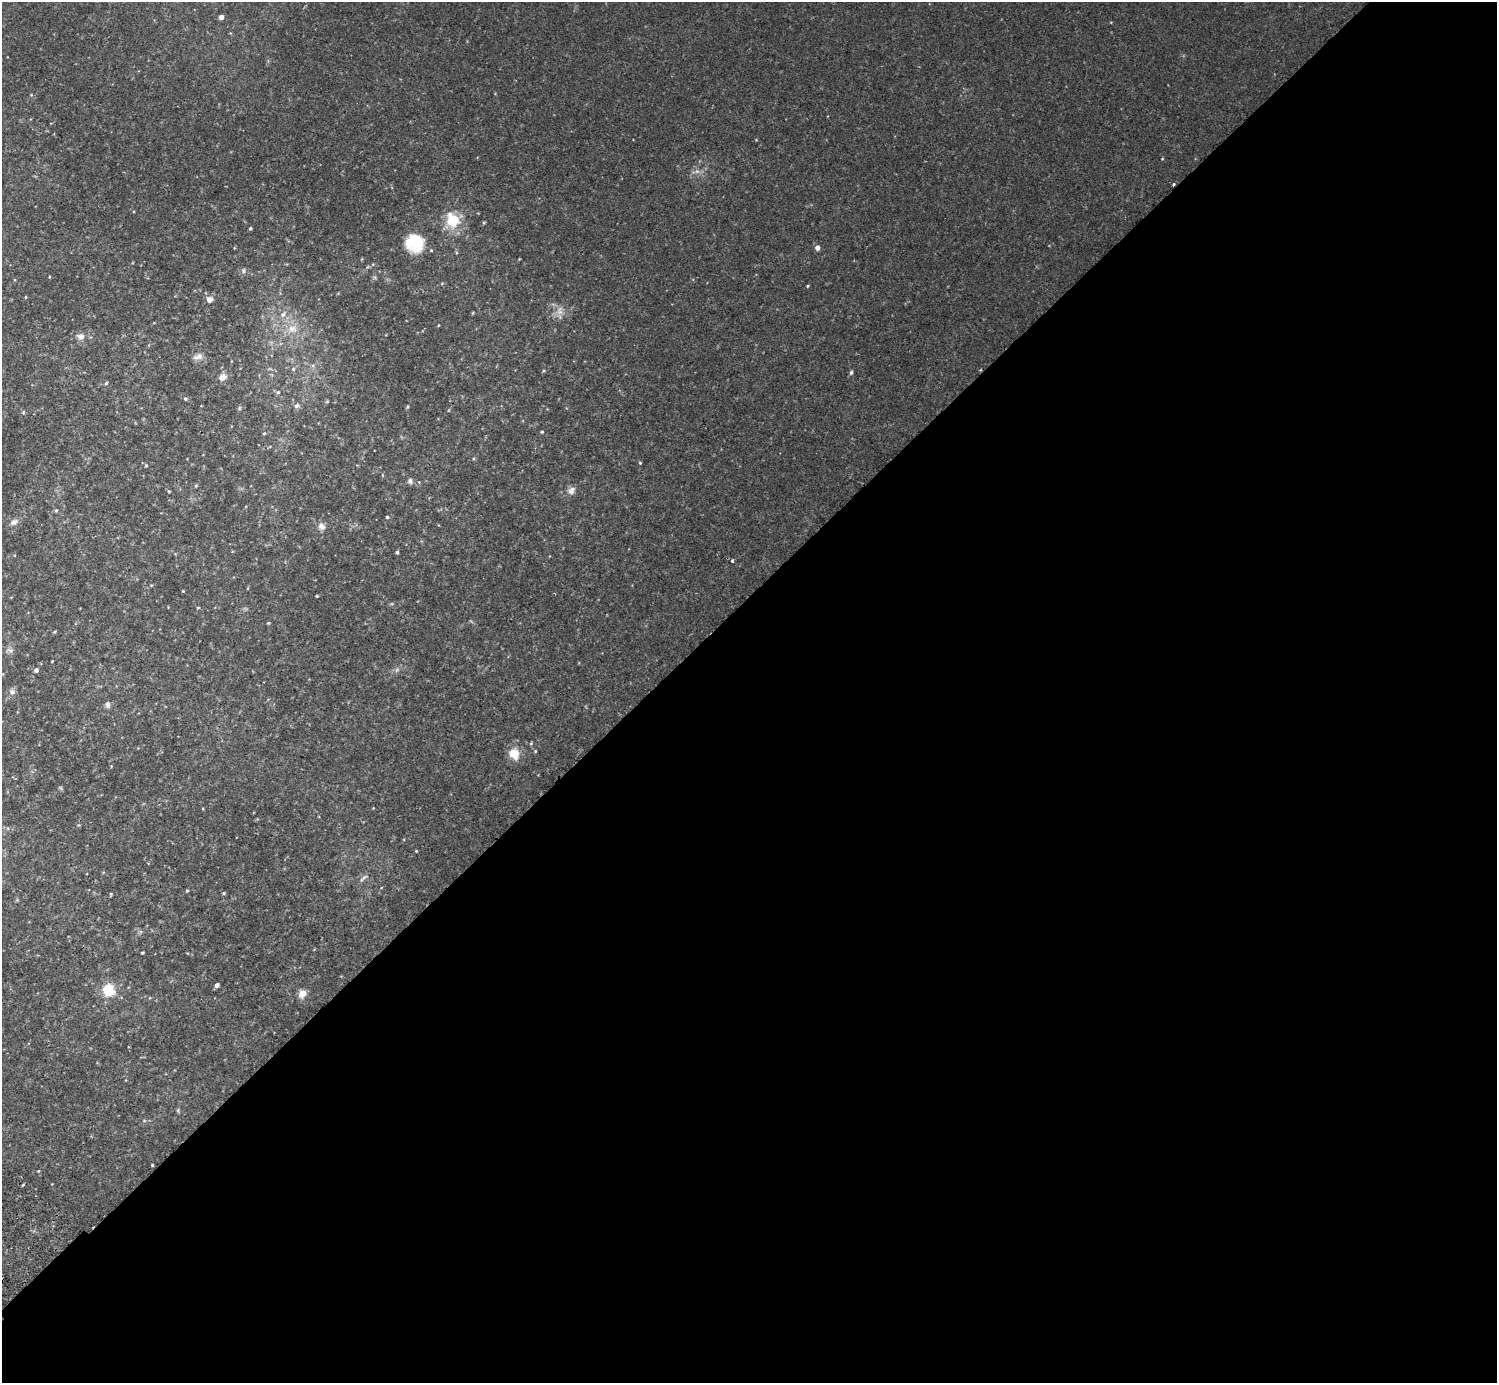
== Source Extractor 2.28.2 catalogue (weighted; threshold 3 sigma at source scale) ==
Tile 12 of 4 x 4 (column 4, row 3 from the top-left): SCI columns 4529-6023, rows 1586-2966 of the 6070 x 6072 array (HDU 1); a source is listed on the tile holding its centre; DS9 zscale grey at full resolution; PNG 1499 x 1385 px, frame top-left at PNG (2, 2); no overlay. Shown black and unused: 57% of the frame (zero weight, under 2 of 3 exposures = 3% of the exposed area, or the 3 px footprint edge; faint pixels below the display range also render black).
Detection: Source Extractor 2.28.2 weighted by HDU 2 'WHT'; one run over the whole footprint, this tile lists its part. Background 0.00818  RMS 0.0055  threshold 0.0245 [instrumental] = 3 sigma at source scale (4.5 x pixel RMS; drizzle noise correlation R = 1.50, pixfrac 1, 0.05/0.05 arcsec/px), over >= 5 px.
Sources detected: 69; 1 too faint to see at this stretch — not listed; the other 68 listed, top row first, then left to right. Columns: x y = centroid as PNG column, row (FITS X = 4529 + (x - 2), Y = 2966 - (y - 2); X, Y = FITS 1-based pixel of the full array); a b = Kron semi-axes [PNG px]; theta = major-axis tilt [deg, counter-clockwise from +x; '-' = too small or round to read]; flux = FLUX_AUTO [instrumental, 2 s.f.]
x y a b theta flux
221 17 4 4 - 2.6
1173 184 3 3 - 0.81
452 220 22 18 -73 15
250 229 3 3 - 0.75
414 243 21 19 -60 18
817 248 5 4 - 2.6
243 271 8 4 89 0.91
807 286 4 3 - 0.49
26 297 4 3 - 0.42
209 299 8 7 - 2.7
560 311 13 9 88 3.9
472 313 5 3 - 0.44
283 314 8 7 - 2.4
438 325 4 3 - 0.36
292 329 15 11 8 6.9
80 337 12 9 -3 3.2
198 357 13 7 17 2.7
313 365 6 4 19 0.93
293 369 5 5 - 0.94
851 372 5 4 - 0.99
222 377 10 8 29 3.2
106 383 5 4 - 0.65
278 392 6 5 - 0.83
185 399 5 4 - 0.82
296 406 8 6 43 1.5
408 406 6 3 71 0.59
239 408 6 4 90 0.68
23 412 5 4 - 0.63
542 432 4 4 - 0.61
264 433 5 4 - 0.72
640 463 4 4 - 0.47
146 466 4 3 - 0.55
410 481 8 6 83 1.4
196 486 5 4 - 0.6
571 490 11 8 54 2.7
169 491 4 3 - 0.59
56 510 5 4 - 0.68
387 517 4 4 - 0.57
14 522 12 7 28 2.4
322 526 11 8 -50 2.7
397 552 4 4 - 0.8
732 561 3 3 - 1.1
183 591 3 3 - 0.37
317 596 3 3 - 0.43
198 607 5 3 - 0.48
268 623 4 4 - 0.53
54 632 5 3 - 0.59
10 650 11 5 -19 1.6
52 661 3 2 - 0.39
36 670 4 4 - 1.7
12 692 8 7 - 1.8
108 705 8 6 -84 1.7
531 743 5 4 - 0.54
535 751 4 4 - 0.47
514 754 16 13 -64 7.2
61 788 6 4 -71 0.66
416 851 3 3 - 0.46
363 878 13 4 43 1.4
187 891 4 4 - 0.63
223 893 5 4 - 0.67
111 894 4 3 - 0.52
142 953 3 3 - 0.66
217 985 4 4 - 2
108 990 12 12 - 14
302 994 10 9 - 4.2
178 1110 5 4 - 0.65
152 1165 3 3 - 0.42
38 1171 3 3 - 0.44
Overlapping masked pixels (flux is a lower limit): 1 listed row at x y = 1173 184